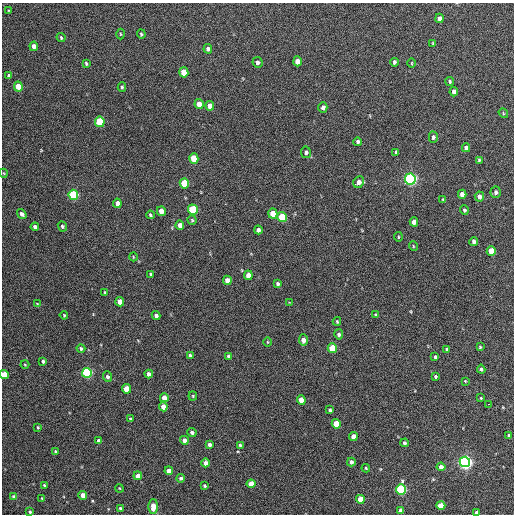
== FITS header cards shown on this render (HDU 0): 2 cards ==
NAXIS1  =                  512 / Axis length
NAXIS2  =                  512 / Axis length

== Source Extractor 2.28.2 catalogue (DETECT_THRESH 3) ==
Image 512 x 512 px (HDU 0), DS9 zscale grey, 1 PNG px = 1 image px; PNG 516 x 516 px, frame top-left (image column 1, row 512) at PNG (2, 3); each listed source drawn as its Kron ellipse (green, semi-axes under 4 px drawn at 4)
Background 423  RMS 20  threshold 59.8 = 3 sigma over >= 5 px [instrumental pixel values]
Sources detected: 133; all 133 listed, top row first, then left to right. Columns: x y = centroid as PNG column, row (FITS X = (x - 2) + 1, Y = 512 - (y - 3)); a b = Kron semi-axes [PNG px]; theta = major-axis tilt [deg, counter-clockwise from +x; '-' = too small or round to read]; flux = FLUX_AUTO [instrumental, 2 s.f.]
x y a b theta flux
8 11 3 2 - 1000
440 18 4 4 - 5600
121 34 5 3 - 1400
141 34 5 4 - 1800
61 38 5 3 - 1600
433 43 4 2 - 1000
34 46 4 4 - 6700
208 49 5 4 - 4400
297 61 5 4 - 15000
257 62 5 5 - 4800
394 62 4 3 - 2900
86 63 4 3 - 1700
412 63 4 3 - 960
184 72 5 4 - 23000
9 76 4 4 - 3900
450 81 4 4 - 2000
18 86 5 4 - 29000
122 87 5 3 - 2000
454 92 5 4 - 6300
199 104 5 4 - 14000
210 106 5 4 - 9800
323 107 5 4 - 5800
503 113 5 4 - 1500
100 122 5 4 - 68000
433 137 5 4 - 3100
358 142 4 3 - 2800
466 148 4 4 - 5200
306 152 6 5 - 3600
396 152 4 3 - 1600
194 158 5 4 - 38000
479 160 4 4 - 1500
3 173 4 3 - 1000
410 179 5 5 - 390000
359 182 6 5 - 8000
184 183 5 4 - 40000
496 192 6 5 - 3500
462 194 4 4 - 9000
73 195 5 5 - 120000
479 197 5 4 - 7200
443 200 3 3 - 1300
117 203 5 4 - 8800
193 210 5 5 - 92000
464 210 4 4 - 2400
161 211 5 4 - 11000
22 214 5 4 - 4400
273 214 5 4 - 25000
150 215 4 3 - 1900
282 217 5 4 - 48000
192 220 4 4 - 1600
414 222 4 4 - 8600
180 225 5 4 - 8900
62 226 5 4 - 2400
35 227 4 4 - 4500
258 230 4 4 - 4500
398 237 5 3 - 1300
474 242 4 4 - 3700
413 246 5 3 - 1100
491 251 5 4 - 26000
133 257 4 3 - 1000
151 275 4 3 - 2900
248 275 5 4 - 12000
227 280 5 4 - 13000
278 284 4 3 - 2600
105 293 4 3 - 1700
120 302 5 4 - 12000
290 303 4 3 - 1000
37 304 4 4 - 1200
64 315 4 3 - 1200
156 315 4 4 - 4400
376 315 4 3 - 1800
337 321 4 3 - 1800
339 334 5 4 - 3100
303 340 5 4 - 8600
267 342 4 3 - 1100
480 347 3 3 - 1500
332 348 5 4 - 46000
81 349 4 4 - 2500
447 349 4 3 - 1500
190 356 4 3 - 4900
229 356 4 3 - 3100
435 357 4 3 - 2300
43 361 3 3 - 2600
25 365 4 3 - 1100
481 369 4 3 - 2000
87 373 5 5 - 160000
4 374 4 4 - 21000
149 374 4 4 - 6000
435 376 3 3 - 1700
107 377 5 4 - 3000
465 381 4 3 - 1000
126 389 5 4 - 21000
193 396 4 4 - 1400
164 398 4 4 - 12000
481 398 4 3 - 1100
301 400 5 4 - 19000
488 404 3 2 - 2500
163 407 4 4 - 13000
330 410 4 3 - 2500
131 419 4 3 - 2600
336 424 5 4 - 27000
38 427 4 3 - 1400
192 432 4 4 - 3500
509 435 3 3 - 1700
353 437 4 4 - 12000
184 440 4 4 - 7300
99 441 4 4 - 6400
404 443 4 3 - 3200
209 445 4 3 - 4800
240 445 4 4 - 1700
56 451 4 4 - 1800
351 462 4 4 - 4500
465 462 5 5 - 480000
205 463 4 4 - 7400
441 467 4 4 - 8700
366 468 4 3 - 1300
169 471 4 4 - 11000
138 476 4 4 - 11000
181 478 4 3 - 3500
251 484 4 4 - 20000
44 485 4 3 - 1700
205 486 3 3 - 1800
119 488 4 3 - 1100
401 489 5 5 - 160000
83 495 4 4 - 15000
14 497 4 4 - 7000
42 498 4 3 - 1400
360 499 4 4 - 29000
441 505 4 4 - 18000
153 507 7 5 89 16000
120 508 4 3 - 2200
401 510 4 4 - 10000
30 512 3 3 - 2000
477 512 4 3 - 8800
At the frame edge (FLAGS 8, measured only in part): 2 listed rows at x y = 4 374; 477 512